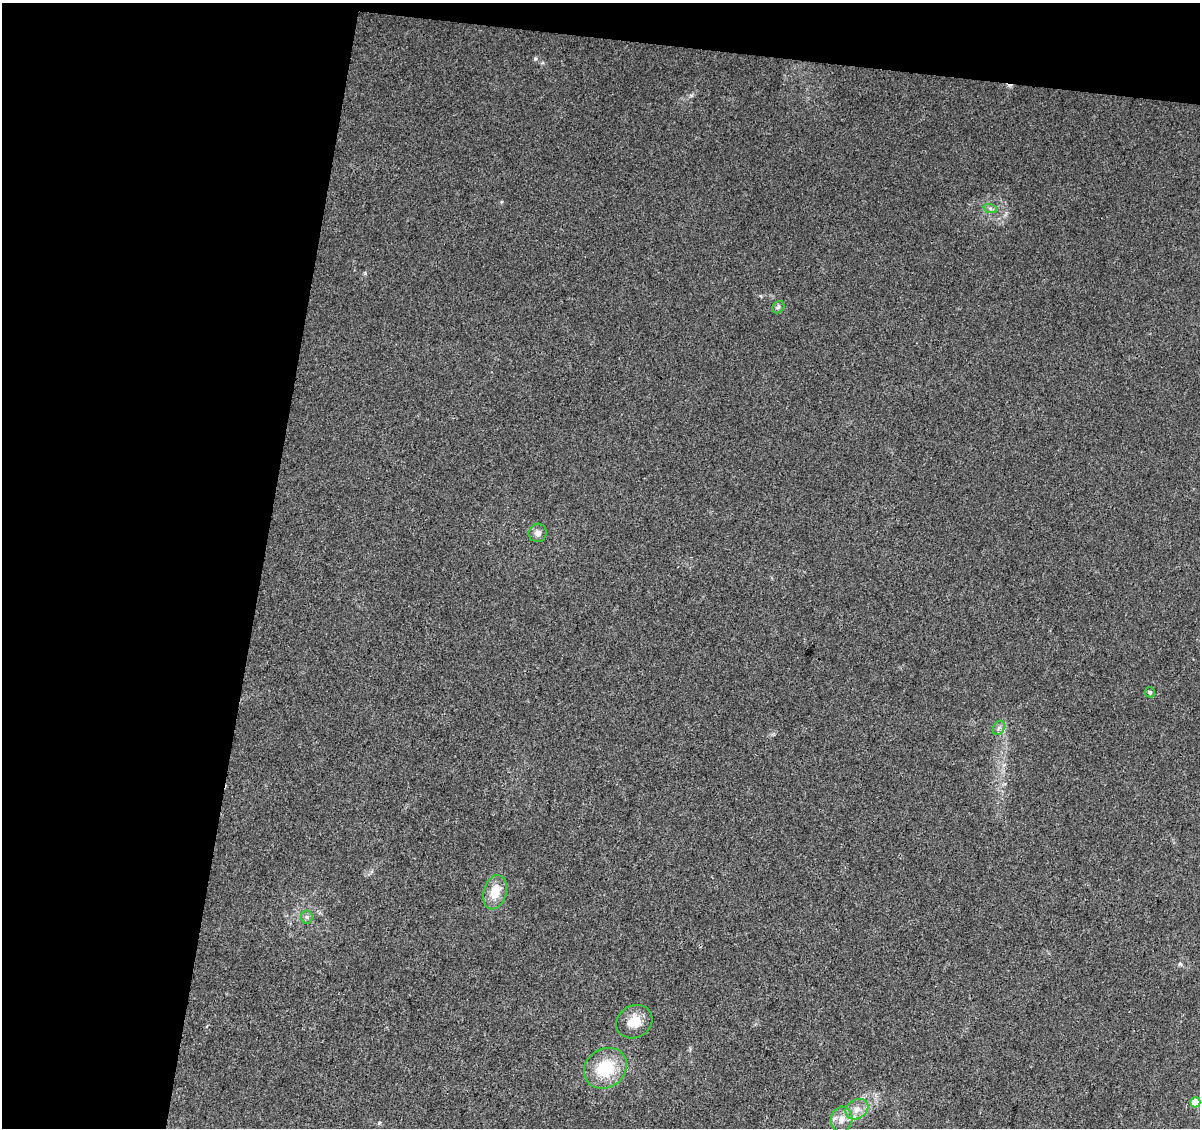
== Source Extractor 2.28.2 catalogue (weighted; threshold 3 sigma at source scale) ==
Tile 1 of 2 x 2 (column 1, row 1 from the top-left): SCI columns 1-1198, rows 1255-2380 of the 2397 x 2493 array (HDU 1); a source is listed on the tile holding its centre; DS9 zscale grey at full resolution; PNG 1202 x 1130 px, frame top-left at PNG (2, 3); each listed source drawn as its Kron ellipse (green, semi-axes under 4 px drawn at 4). Shown black and unused: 25% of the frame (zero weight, under 3 of 4 exposures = <1% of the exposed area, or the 3 px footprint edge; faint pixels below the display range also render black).
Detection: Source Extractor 2.28.2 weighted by HDU 2 'WHT'; one run over the whole footprint, this tile lists its part. Background 0.0236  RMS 0.0046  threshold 0.0207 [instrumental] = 3 sigma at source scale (4.5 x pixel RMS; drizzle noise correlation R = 1.50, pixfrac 1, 0.0396/0.0396 arcsec/px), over >= 5 px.
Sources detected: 13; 1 inside a brighter listed object's ellipse — not listed separately; the other 12 listed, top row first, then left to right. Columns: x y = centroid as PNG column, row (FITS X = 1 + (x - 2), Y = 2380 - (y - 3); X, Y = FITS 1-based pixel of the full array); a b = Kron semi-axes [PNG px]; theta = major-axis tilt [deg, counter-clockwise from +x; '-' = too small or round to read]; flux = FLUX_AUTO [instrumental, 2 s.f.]
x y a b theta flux
990 208 7 4 -19 0.95
778 307 7 5 45 0.96
538 533 9 9 - 2.3
1150 692 5 5 - 0.88
999 728 7 5 60 1.2
495 892 17 11 74 8
307 917 6 6 - 1.1
634 1022 19 16 28 7.7
605 1068 22 19 36 20
1195 1102 5 5 - 7.8
857 1109 12 9 32 3.9
842 1119 12 11 - 4.3
Unlisted compact peaks at least as high as the median listed source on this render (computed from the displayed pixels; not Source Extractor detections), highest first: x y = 535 59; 1180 964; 365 273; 691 95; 502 202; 542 63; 761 296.